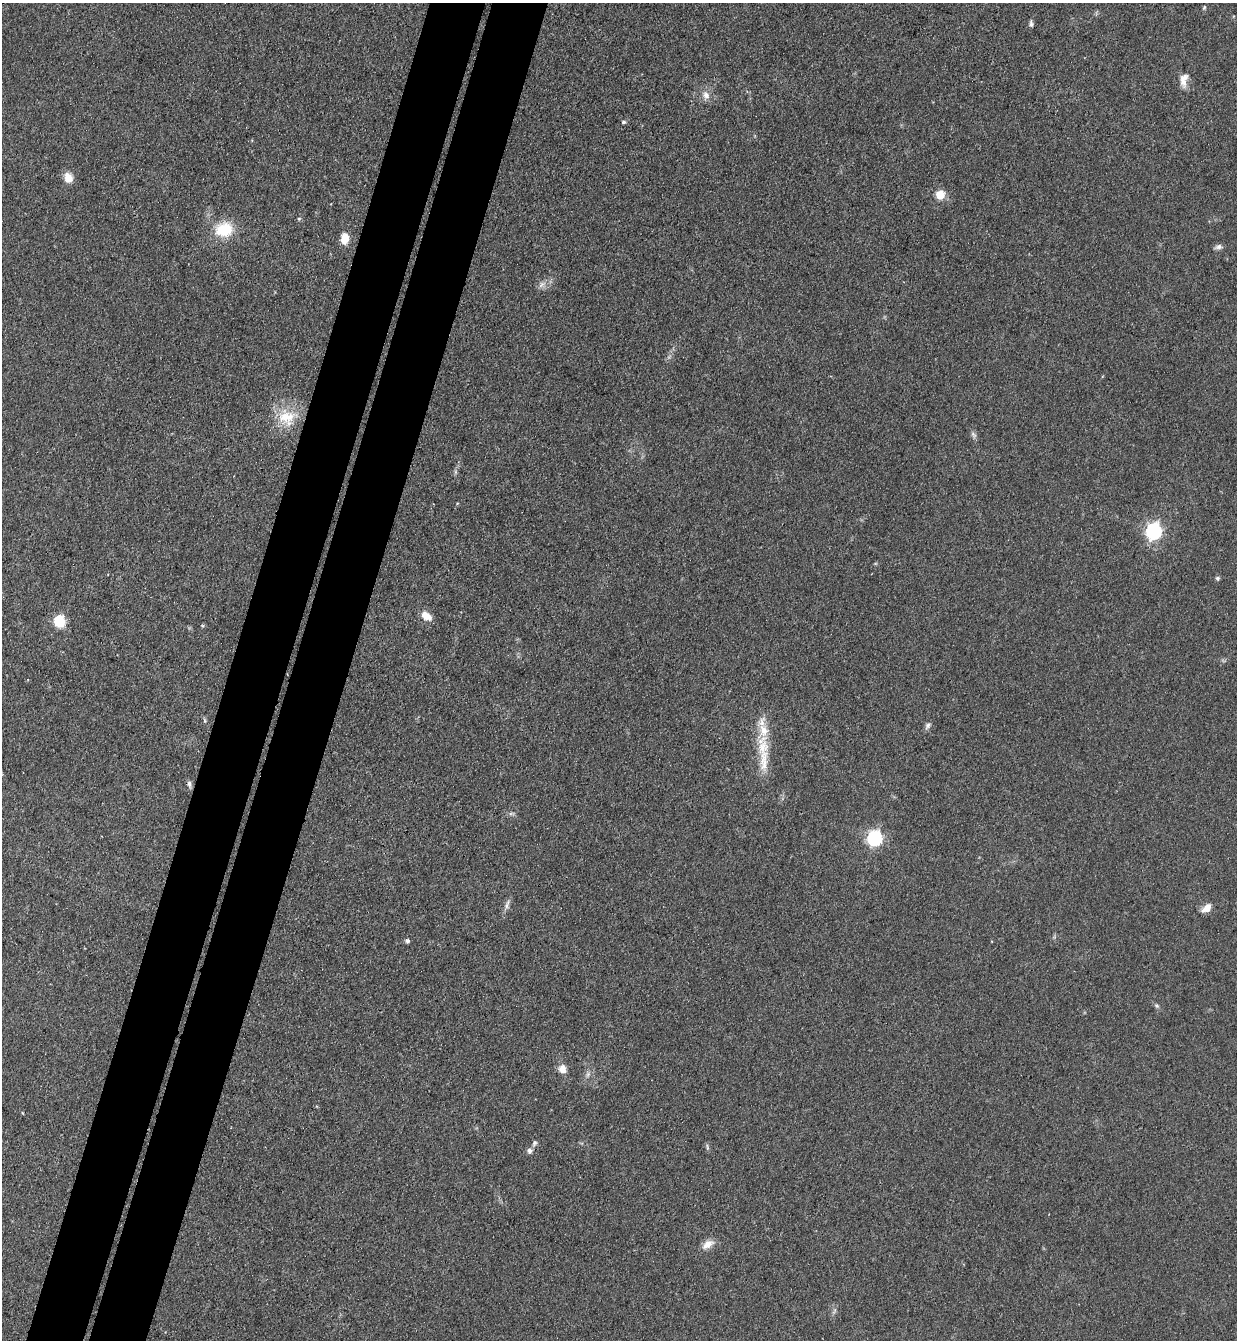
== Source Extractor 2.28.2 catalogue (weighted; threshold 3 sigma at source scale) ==
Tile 7 of 4 x 4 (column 3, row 2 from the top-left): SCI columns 2660-3894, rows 2699-4036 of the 5447 x 5397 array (HDU 1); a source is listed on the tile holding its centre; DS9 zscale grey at full resolution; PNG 1239 x 1342 px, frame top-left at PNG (2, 3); no overlay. Shown black and unused: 9% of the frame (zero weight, under 3 of 4 exposures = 5% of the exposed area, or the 3 px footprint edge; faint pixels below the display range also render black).
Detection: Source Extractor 2.28.2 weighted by HDU 2 'WHT'; one run over the whole footprint, this tile lists its part. Background 0.101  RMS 0.0071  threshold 0.0321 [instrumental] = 3 sigma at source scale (4.5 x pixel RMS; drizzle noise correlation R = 1.50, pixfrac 1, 0.05/0.05 arcsec/px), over >= 5 px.
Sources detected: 36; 2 inside a brighter listed object's ellipse — not listed separately; the other 34 listed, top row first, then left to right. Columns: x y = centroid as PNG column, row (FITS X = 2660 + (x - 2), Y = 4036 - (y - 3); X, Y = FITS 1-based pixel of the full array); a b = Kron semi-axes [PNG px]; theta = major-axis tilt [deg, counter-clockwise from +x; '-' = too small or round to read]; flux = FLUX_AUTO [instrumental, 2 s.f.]
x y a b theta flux
1204 7 7 4 63 1
1031 24 9 4 -78 1.7
1184 80 19 9 82 6.6
706 95 12 10 -76 5.3
624 122 6 4 -13 1.2
68 178 11 9 -66 8.1
940 195 5 5 - 26
299 219 5 5 - 0.95
224 229 22 18 10 24
345 238 15 10 87 7.8
1218 247 10 6 11 2.7
542 284 12 7 35 3.9
286 417 30 19 5 24
973 435 10 6 -59 2.2
455 472 7 4 72 1.3
1154 531 7 7 - 200
1218 578 6 5 - 1.3
426 616 12 7 -34 9
59 621 8 7 - 32
205 721 7 3 -71 1.1
928 726 11 6 54 2.3
764 761 41 12 88 20
189 784 10 5 -80 2.3
875 838 7 6 - 170
507 905 14 6 73 3.2
1207 908 12 7 41 6.3
407 941 5 5 - 1.6
1157 1006 7 5 -44 1.5
562 1069 10 9 - 5.5
534 1143 9 5 61 1.8
707 1147 9 3 -77 1.3
529 1151 7 7 - 2.8
708 1244 17 9 34 6.6
834 1311 9 3 58 1.5